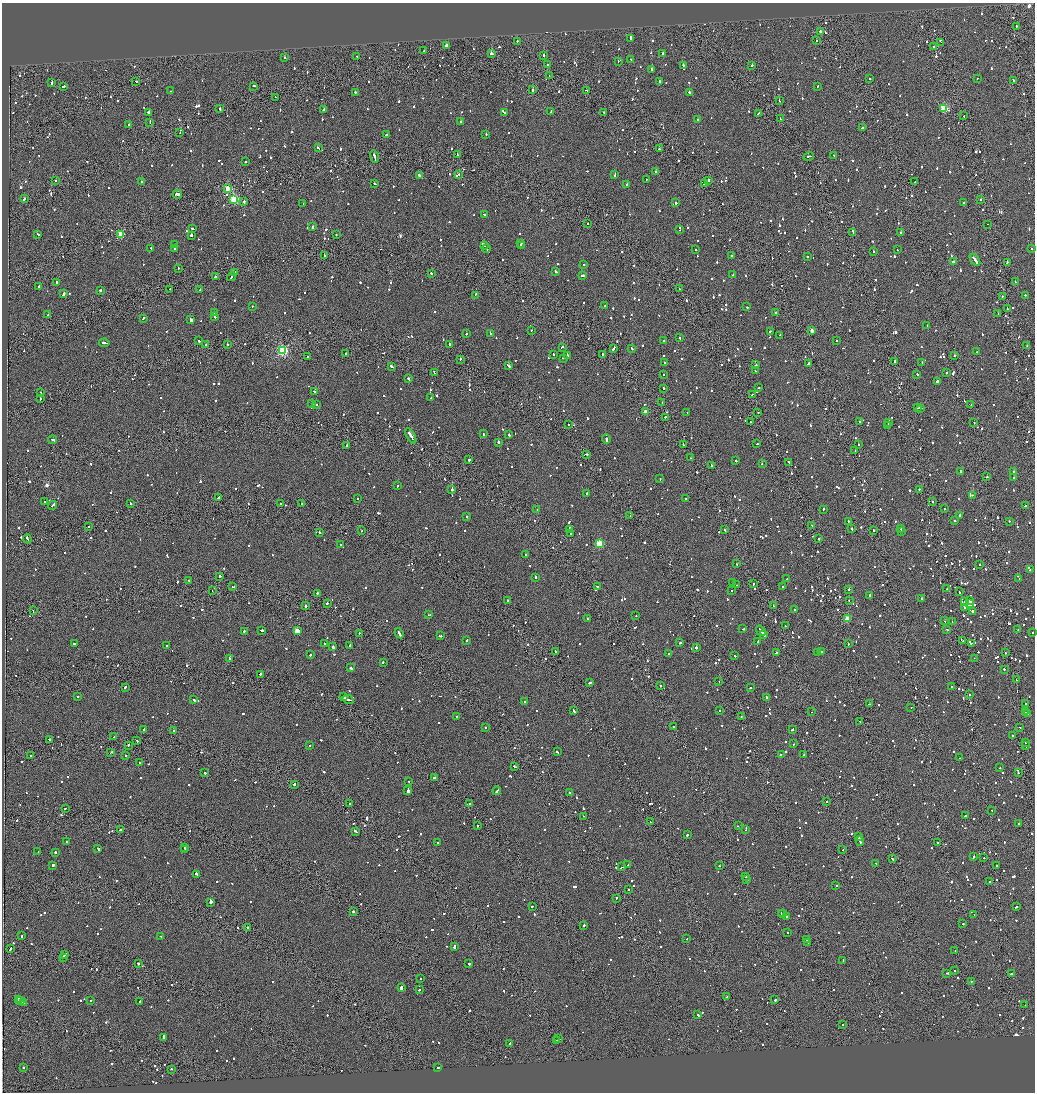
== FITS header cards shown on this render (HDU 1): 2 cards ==
NAXIS1  =                 2065
NAXIS2  =                 2180

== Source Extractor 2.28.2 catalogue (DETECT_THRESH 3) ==
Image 2065 x 2180 px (HDU 1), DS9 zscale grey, zoomed out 1/2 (1 PNG px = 2 x 2 image px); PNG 1037 x 1094 px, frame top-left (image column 1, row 2179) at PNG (2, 3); each listed source drawn as its Kron ellipse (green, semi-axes under 4 px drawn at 4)
Background -0.0884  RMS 0.067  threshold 0.2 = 3 sigma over >= 5 px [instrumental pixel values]
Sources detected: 1991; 74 cannot appear on this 1/2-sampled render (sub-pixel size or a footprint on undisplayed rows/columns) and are neither listed nor drawn; of the other 1917, the 500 brightest by FLUX_AUTO listed and drawn (1417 fainter detections omitted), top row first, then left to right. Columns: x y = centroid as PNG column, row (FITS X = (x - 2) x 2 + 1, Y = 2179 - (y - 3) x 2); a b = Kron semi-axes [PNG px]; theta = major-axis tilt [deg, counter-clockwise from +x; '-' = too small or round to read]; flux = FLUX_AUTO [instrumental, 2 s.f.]
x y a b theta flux
1016 26 2 1 - 300
820 31 2 2 - 360
631 38 2 2 - 260
517 41 3 2 - 170
816 41 2 1 - 500
941 42 2 1 - 190
446 46 3 2 - 870
933 47 2 1 - 370
424 51 2 2 - 190
663 53 3 2 - 160
492 54 2 2 - 900
544 55 2 2 - 160
357 56 2 2 - 150
285 57 2 2 - 210
630 59 2 2 - 270
618 61 2 1 - 370
547 65 2 2 - 190
683 65 3 2 - 160
752 65 2 2 - 160
652 69 2 2 - 720
549 76 2 1 - 160
977 78 2 1 - 180
869 79 2 2 - 590
1014 80 3 2 - 210
136 81 2 2 - 180
659 81 2 2 - 140
52 82 3 2 - 270
63 86 4 2 - 200
254 86 3 2 - 210
817 86 2 2 - 180
532 90 2 2 - 210
586 90 3 2 - 200
170 91 2 2 - 220
355 92 2 2 - 240
689 92 2 2 - 300
275 97 2 1 - 150
779 101 2 1 - 130
219 109 3 1 - 360
944 109 3 3 - 890
324 110 2 2 - 5300
149 112 3 2 - 220
551 112 2 2 - 550
604 112 2 1 - 170
504 113 3 2 - 160
758 113 2 1 - 190
964 116 2 1 - 160
697 119 2 2 - 170
780 119 2 1 - 160
150 122 3 2 - 140
461 122 2 2 - 810
129 125 2 2 - 1200
862 128 3 2 - 180
180 133 2 1 - 160
486 134 2 2 - 140
387 135 3 2 - 690
318 148 3 2 - 300
659 149 2 2 - 190
457 155 2 2 - 280
833 155 2 1 - 240
809 156 5 1 - 430
374 157 6 2 -76 500
245 162 2 2 - 170
656 172 3 2 - 210
459 174 2 1 - 160
615 174 4 2 - 250
419 176 3 2 - 330
647 179 2 1 - 450
709 180 2 2 - 710
56 181 2 1 - 270
141 181 2 2 - 140
914 182 3 2 - 130
375 184 3 2 - 190
704 184 2 2 - 410
627 185 2 2 - 590
227 189 3 2 - 300
177 194 5 2 - 400
24 198 3 2 - 190
234 199 3 3 - 1300
981 200 2 2 - 150
244 201 3 2 - 520
676 203 2 2 - 180
963 203 2 2 - 250
303 204 2 2 - 340
484 215 3 2 - 200
588 224 2 1 - 170
987 224 2 1 - 190
312 227 2 2 - 600
193 229 3 2 - 160
680 230 2 1 - 340
853 232 3 2 - 190
901 233 2 2 - 210
38 234 3 2 - 190
121 234 3 3 - 520
191 235 2 2 - 1700
336 235 2 2 - 180
521 243 3 1 - 180
175 245 2 1 - 450
484 245 2 2 - 520
521 246 2 2 - 400
151 248 2 2 - 210
175 249 2 2 - 210
487 249 2 2 - 280
696 249 2 2 - 150
1032 249 2 2 - 200
897 250 2 1 - 130
873 251 2 2 - 440
324 256 2 2 - 200
732 256 2 2 - 210
807 257 2 2 - 310
975 260 7 2 -55 430
953 261 3 2 - 540
1007 262 2 2 - 170
584 265 2 2 - 220
178 268 2 1 - 130
555 271 3 2 - 200
235 273 3 2 - 340
431 273 2 1 - 1000
733 275 2 2 - 230
582 276 3 2 - 620
216 277 3 2 - 240
232 277 5 2 - 630
1015 281 2 1 - 160
57 282 2 2 - 300
39 286 4 2 - 250
170 289 2 1 - 210
679 289 2 2 - 170
101 290 2 2 - 780
200 290 3 2 - 160
63 294 3 2 - 640
475 295 2 1 - 400
1025 295 3 2 - 220
1002 296 2 1 - 140
252 306 2 2 - 200
604 306 2 2 - 140
747 307 2 2 - 300
1007 309 2 1 - 140
214 312 3 2 - 150
776 313 2 2 - 130
998 313 2 1 - 130
48 315 2 2 - 160
215 317 3 2 - 230
143 318 3 2 - 210
191 319 3 2 - 1500
927 326 2 2 - 150
531 330 2 2 - 140
770 331 2 2 - 150
812 331 3 2 - 160
490 333 2 2 - 150
466 334 2 2 - 150
780 335 2 2 - 130
679 338 2 2 - 340
664 340 2 2 - 200
836 340 2 2 - 140
199 341 2 2 - 180
104 343 5 2 - 360
449 344 2 2 - 610
206 345 2 2 - 200
227 345 2 2 - 270
1027 346 2 2 - 200
562 347 3 2 - 300
614 348 4 2 - 450
632 348 3 2 - 150
282 350 3 3 - 2100
976 352 2 2 - 180
346 353 2 2 - 140
553 354 2 2 - 140
603 354 3 1 - 210
567 355 2 2 - 410
955 355 2 1 - 150
308 357 2 2 - 220
563 358 2 2 - 140
460 359 2 2 - 190
895 361 2 2 - 510
665 363 3 2 - 210
922 363 2 2 - 230
808 364 4 2 - 590
508 365 4 2 - 180
756 365 2 2 - 440
392 366 3 2 - 300
755 371 2 1 - 420
434 372 3 2 - 160
946 373 2 2 - 260
663 374 2 2 - 170
917 374 2 2 - 140
409 379 2 2 - 330
937 382 4 2 - 1600
664 388 2 2 - 200
759 388 2 2 - 170
40 392 2 1 - 480
314 392 3 2 - 170
752 395 3 2 - 240
431 398 2 2 - 170
40 399 2 2 - 310
312 403 2 2 - 190
662 403 2 2 - 140
316 404 2 2 - 180
971 405 2 1 - 140
917 408 3 1 - 280
921 408 4 2 - 320
645 412 3 2 - 190
687 413 2 2 - 220
758 413 2 1 - 150
665 417 2 1 - 470
859 421 2 2 - 170
750 422 2 1 - 160
888 422 3 2 - 160
974 423 2 1 - 130
568 425 2 2 - 180
888 425 3 2 - 330
483 434 2 2 - 350
509 435 3 2 - 190
411 436 8 2 -59 760
606 439 5 2 - 550
52 440 4 2 - 220
498 443 2 2 - 760
757 444 3 2 - 160
858 444 2 2 - 170
347 445 2 2 - 650
683 445 2 1 - 400
855 450 2 2 - 250
586 454 3 2 - 200
690 458 2 1 - 230
469 460 2 2 - 170
736 461 2 2 - 140
789 462 3 2 - 310
762 464 2 1 - 370
711 465 2 2 - 140
961 471 3 2 - 240
1013 471 2 2 - 540
987 477 2 2 - 350
1014 478 2 2 - 360
660 479 2 2 - 150
397 486 2 2 - 240
919 489 2 2 - 180
452 490 2 2 - 280
587 494 2 2 - 200
973 495 2 2 - 230
218 498 3 2 - 150
357 498 2 2 - 220
685 498 3 2 - 270
44 502 2 2 - 140
932 502 2 2 - 180
130 503 2 2 - 160
281 504 2 2 - 140
302 504 2 2 - 170
53 505 5 2 - 950
1025 506 2 2 - 300
823 509 3 2 - 210
944 509 2 2 - 240
537 510 2 1 - 140
467 516 2 2 - 150
630 516 2 1 - 200
960 516 2 2 - 1100
954 520 2 2 - 180
848 521 2 2 - 160
1009 521 2 1 - 230
812 525 3 1 - 200
89 527 2 2 - 170
900 528 2 2 - 150
570 529 3 2 - 270
852 529 2 2 - 210
724 530 2 2 - 150
873 530 2 1 - 170
361 531 2 2 - 130
901 531 2 2 - 130
319 532 3 2 - 210
570 534 2 2 - 350
27 539 4 1 - 310
819 539 2 2 - 210
599 544 3 3 - 860
341 545 2 2 - 210
526 555 3 2 - 310
736 564 2 2 - 140
979 564 2 2 - 160
1030 570 2 2 - 300
220 576 2 2 - 190
535 577 3 2 - 320
787 579 2 2 - 320
1019 579 2 1 - 340
189 580 2 2 - 270
733 583 2 2 - 130
753 584 2 2 - 270
736 585 2 2 - 140
783 586 2 2 - 130
233 587 3 2 - 170
597 587 2 2 - 400
849 589 2 2 - 280
947 589 2 2 - 150
732 590 2 2 - 240
212 591 2 1 - 160
959 592 2 2 - 180
317 593 2 2 - 280
869 595 2 2 - 690
922 598 2 2 - 160
508 600 2 2 - 510
849 600 2 2 - 320
965 601 4 2 - 570
969 601 4 2 - 270
327 603 2 2 - 450
969 604 3 2 - 200
305 606 2 1 - 1300
773 606 2 1 - 150
965 608 3 2 - 360
794 609 2 2 - 140
33 611 2 2 - 150
972 611 3 2 - 220
429 615 3 1 - 410
636 615 2 2 - 140
587 619 3 2 - 610
847 619 3 3 - 480
944 621 2 1 - 270
952 621 2 1 - 150
785 626 2 1 - 180
743 629 3 2 - 200
947 629 2 2 - 180
1018 629 2 2 - 150
262 630 3 2 - 420
244 631 2 2 - 530
297 631 3 3 - 300
761 631 5 2 - 820
1033 632 2 2 - 150
359 633 2 1 - 130
399 633 5 2 - 340
764 634 3 2 - 480
440 636 4 2 - 130
467 640 3 2 - 190
963 640 3 2 - 240
758 642 3 2 - 330
324 643 2 1 - 190
680 643 2 1 - 1200
971 643 2 2 - 130
75 644 4 2 - 440
848 644 2 1 - 200
167 645 2 2 - 220
350 646 2 2 - 1900
333 647 2 2 - 560
696 648 2 2 - 1200
555 652 3 2 - 200
776 652 3 2 - 190
821 652 2 2 - 160
668 653 2 2 - 270
818 653 2 2 - 220
1005 653 2 2 - 150
311 655 3 2 - 140
735 656 2 2 - 180
230 658 2 2 - 230
974 658 2 1 - 260
383 662 2 2 - 630
351 668 3 2 - 430
1004 669 2 2 - 320
260 674 2 2 - 740
1016 680 2 1 - 130
719 681 2 1 - 130
590 683 3 2 - 210
660 686 2 1 - 220
952 686 2 2 - 180
125 687 3 2 - 180
750 687 2 2 - 1100
969 695 2 1 - 170
78 697 2 2 - 190
344 697 3 2 - 190
766 697 2 2 - 130
348 699 6 2 -31 390
194 700 2 2 - 200
525 702 2 2 - 160
1026 703 2 1 - 130
869 704 3 2 - 170
911 708 2 1 - 160
719 710 2 2 - 160
574 711 3 2 - 410
811 712 2 1 - 150
1025 712 2 2 - 150
1027 714 2 1 - 310
457 716 2 2 - 360
741 717 2 1 - 200
860 721 2 1 - 160
673 727 4 1 - 310
1020 727 2 2 - 160
485 728 2 2 - 270
144 729 2 2 - 390
792 729 3 2 - 200
173 731 2 2 - 150
1012 735 2 2 - 290
114 737 2 2 - 210
49 739 2 2 - 170
137 741 2 2 - 140
1026 742 2 2 - 150
794 744 2 2 - 140
128 745 2 2 - 240
310 745 2 1 - 160
1026 746 2 1 - 150
557 752 3 2 - 200
111 753 3 2 - 220
781 754 2 2 - 650
125 755 2 2 - 350
804 755 2 2 - 430
31 756 2 2 - 180
960 758 2 1 - 130
139 763 2 2 - 160
515 766 3 2 - 440
1000 768 2 2 - 140
204 773 2 2 - 350
1018 773 2 2 - 210
435 778 2 2 - 570
409 781 2 1 - 230
294 784 2 2 - 560
408 790 4 2 - 890
497 791 4 2 - 250
570 793 2 2 - 190
827 801 2 2 - 140
470 803 2 2 - 290
350 804 2 2 - 280
65 808 2 1 - 220
992 810 2 1 - 140
583 816 2 1 - 150
965 816 2 2 - 150
650 822 2 1 - 160
1019 823 2 2 - 160
478 826 2 2 - 190
738 826 2 2 - 170
120 830 2 2 - 210
746 830 2 2 - 170
356 831 4 2 - 260
687 834 3 2 - 590
859 837 3 2 - 170
860 841 5 2 - 300
66 842 2 1 - 220
438 842 2 2 - 280
938 842 2 2 - 160
184 847 3 2 - 280
98 849 3 2 - 240
185 849 2 2 - 190
843 850 2 2 - 190
38 852 2 2 - 960
55 852 2 2 - 200
974 857 3 2 - 180
984 858 2 2 - 150
892 859 3 2 - 210
876 863 2 2 - 240
627 865 3 1 - 200
53 866 2 2 - 1000
719 866 2 2 - 170
996 866 2 2 - 430
622 867 2 2 - 130
196 874 3 2 - 210
746 877 2 1 - 170
747 880 2 2 - 870
990 882 2 2 - 260
836 885 2 2 - 140
629 890 2 2 - 220
616 898 2 1 - 420
210 902 4 2 - 870
532 906 2 2 - 180
1016 907 3 2 - 210
353 911 2 2 - 560
781 913 2 2 - 200
783 914 2 2 - 170
974 915 2 2 - 140
787 916 2 2 - 520
963 924 2 2 - 210
584 925 2 2 - 160
248 928 2 2 - 540
787 932 2 2 - 150
22 936 3 2 - 150
161 936 3 2 - 130
687 939 2 1 - 360
807 940 3 2 - 350
808 942 2 2 - 170
454 946 3 2 - 350
10 948 3 2 - 200
955 950 2 1 - 160
65 955 3 1 - 200
63 957 4 2 - 200
843 960 2 2 - 240
138 963 2 2 - 680
469 964 3 2 - 170
954 970 2 2 - 130
947 973 3 2 - 410
1011 974 3 2 - 150
421 979 2 1 - 370
971 981 2 2 - 400
401 987 3 2 - 630
419 990 2 2 - 150
727 997 3 2 - 170
18 999 3 2 - 400
21 1000 4 2 - 470
775 1000 2 2 - 730
91 1001 2 2 - 170
140 1001 2 2 - 230
24 1002 2 1 - 160
1025 1005 2 2 - 160
698 1015 3 2 - 400
842 1024 2 2 - 170
164 1037 4 2 - 840
559 1039 2 2 - 290
557 1040 3 2 - 220
509 1043 3 2 - 250
438 1067 2 2 - 510
24 1068 2 2 - 470
172 1069 2 2 - 190
At the frame edge (FLAGS 8, measured only in part): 1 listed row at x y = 1033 632
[1417 fainter detections neither listed nor drawn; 74 sub-pixel or undisplayed-footprint detections neither listed nor drawn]